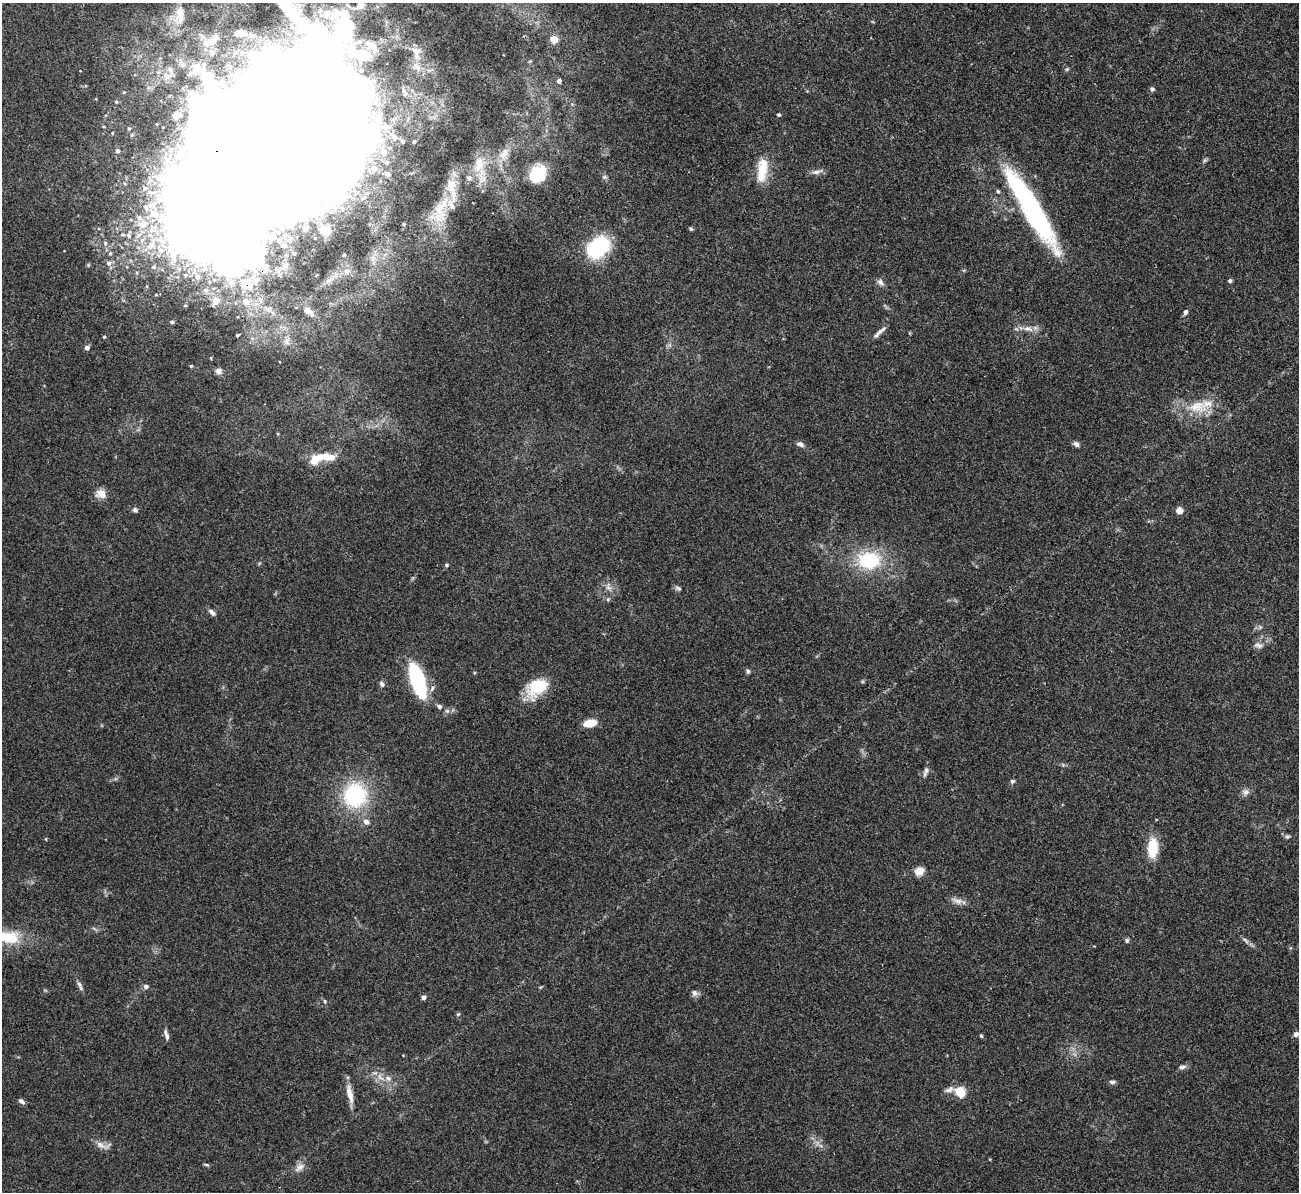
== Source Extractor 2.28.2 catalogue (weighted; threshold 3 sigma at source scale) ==
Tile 10 of 4 x 4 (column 2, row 3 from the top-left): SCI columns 1298-2594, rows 1337-2526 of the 5190 x 5175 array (HDU 1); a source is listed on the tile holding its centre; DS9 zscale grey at full resolution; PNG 1301 x 1194 px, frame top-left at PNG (2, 3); no overlay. Shown black and unused: <1% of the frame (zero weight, under 3 of 4 exposures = <1% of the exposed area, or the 3 px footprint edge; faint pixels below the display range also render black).
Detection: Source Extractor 2.28.2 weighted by HDU 2 'WHT'; one run over the whole footprint, this tile lists its part. Background 0.0745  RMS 0.0058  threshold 0.0262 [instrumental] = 3 sigma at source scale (4.5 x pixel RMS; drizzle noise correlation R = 1.50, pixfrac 1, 0.05/0.05 arcsec/px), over >= 5 px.
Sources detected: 135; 6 inside a brighter object's white glare — not listed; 7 inside a brighter listed object's ellipse — not listed separately; the other 122 listed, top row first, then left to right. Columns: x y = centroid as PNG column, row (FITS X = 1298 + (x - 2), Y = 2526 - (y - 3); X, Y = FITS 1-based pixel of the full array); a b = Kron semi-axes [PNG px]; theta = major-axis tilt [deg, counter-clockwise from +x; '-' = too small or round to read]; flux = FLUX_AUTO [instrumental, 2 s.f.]
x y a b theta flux
360 5 22 10 14 9.1
180 15 29 13 -85 12
240 33 5 4 - 10
214 39 22 11 38 9.2
554 40 5 5 - 15
371 46 25 15 -41 12
416 53 24 14 -79 11
182 64 14 8 -48 4.9
1067 69 6 4 44 0.78
170 70 13 6 -74 3
559 81 5 5 - 2
1152 89 6 5 - 1.3
124 92 4 3 - 0.47
404 92 17 6 -71 3.4
116 102 5 4 - 0.67
176 115 5 4 - 12
779 115 4 4 - 1.1
373 116 9 8 - 4.8
274 118 116 68 57 6300
129 128 5 4 - 0.94
394 137 16 8 -40 5.4
414 141 5 5 - 1.1
117 151 6 5 - 1.9
504 154 19 10 59 7.4
387 162 7 6 - 2.2
479 164 24 14 81 13
374 168 8 7 - 5
762 170 33 12 82 14
816 172 12 6 4 2.8
387 174 9 7 -18 2.6
537 174 19 15 56 29
604 177 7 5 -19 1.2
998 191 6 4 -65 0.86
441 208 44 14 65 21
1031 208 95 17 -59 110
153 214 17 10 -35 9.8
142 224 14 10 18 7.6
404 224 3 3 - 0.77
305 228 4 4 - 2.9
691 229 5 4 - 0.79
325 230 8 7 - 10
139 235 8 5 28 2.3
270 238 11 6 -37 2.7
279 241 6 4 -13 1
105 243 6 5 - 1.1
151 244 25 10 60 12
598 247 18 12 36 70
110 253 5 4 - 0.78
344 255 5 4 - 1
109 263 7 6 - 2.1
153 267 5 5 - 1.2
185 275 7 6 - 2.1
197 276 12 8 -60 4.7
1230 281 4 4 - 1.2
880 282 10 7 -41 2.3
246 284 27 20 -34 25
216 301 5 5 - 12
307 311 12 8 -21 4
1185 312 7 5 65 1.4
172 322 4 3 - 1.4
1028 329 15 7 -11 4.3
878 333 20 5 42 2.9
237 335 3 3 - 0.89
104 337 4 3 - 0.82
287 341 10 9 - 3.5
87 348 5 4 - 2.8
191 366 4 3 - 0.59
218 371 8 7 - 2.1
1197 406 32 18 -4 18
800 444 10 6 -23 2
1076 444 7 5 -32 2.3
322 458 35 11 10 16
101 494 13 11 -17 5.6
135 510 6 6 - 1.5
1179 511 5 5 - 6.1
869 560 27 20 2 36
446 565 5 4 - 0.93
608 588 10 4 -13 1.8
678 588 9 5 -26 1.3
608 599 5 5 - 0.94
212 612 10 5 -45 2.2
1258 645 12 6 -13 2.3
748 671 6 5 - 1.2
474 673 4 3 - 0.56
417 680 25 9 -72 88
382 684 9 6 -65 1.6
537 687 28 17 38 22
432 688 9 5 64 1.8
439 706 6 5 - 1.8
447 711 6 6 - 1.4
590 723 11 6 11 12
926 772 15 6 72 2.3
1012 781 5 5 - 1.3
1246 792 9 8 - 2.4
355 795 23 22 - 54
366 822 8 7 - 2.5
1287 837 6 5 - 1.1
1153 848 22 11 87 16
919 871 5 5 - 25
957 901 18 7 -16 3.5
8 937 37 17 -4 24
1127 940 6 5 - 1
1245 940 12 4 -44 1.8
79 984 10 5 -66 1.9
146 986 6 5 - 1.6
694 993 8 7 - 2.2
423 997 4 4 - 2.5
325 1001 5 4 - 0.71
458 1014 5 4 - 0.71
1296 1034 6 6 - 2.1
167 1036 10 5 -77 2.1
981 1036 5 4 - 0.76
1182 1067 11 5 7 1.8
388 1078 9 7 -33 2.8
1112 1082 7 4 -1 1.5
950 1089 13 7 24 2.7
960 1092 9 8 - 14
350 1094 26 7 -76 6.8
21 1101 9 5 -35 1.8
101 1145 18 7 -25 3.9
206 1165 7 3 -9 0.82
299 1167 16 8 42 3.7
Overlapping masked pixels (flux is a lower limit): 2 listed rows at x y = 274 118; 246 284
Isophote crosses this tile's border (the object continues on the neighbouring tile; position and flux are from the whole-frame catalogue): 3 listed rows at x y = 360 5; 274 118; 8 937